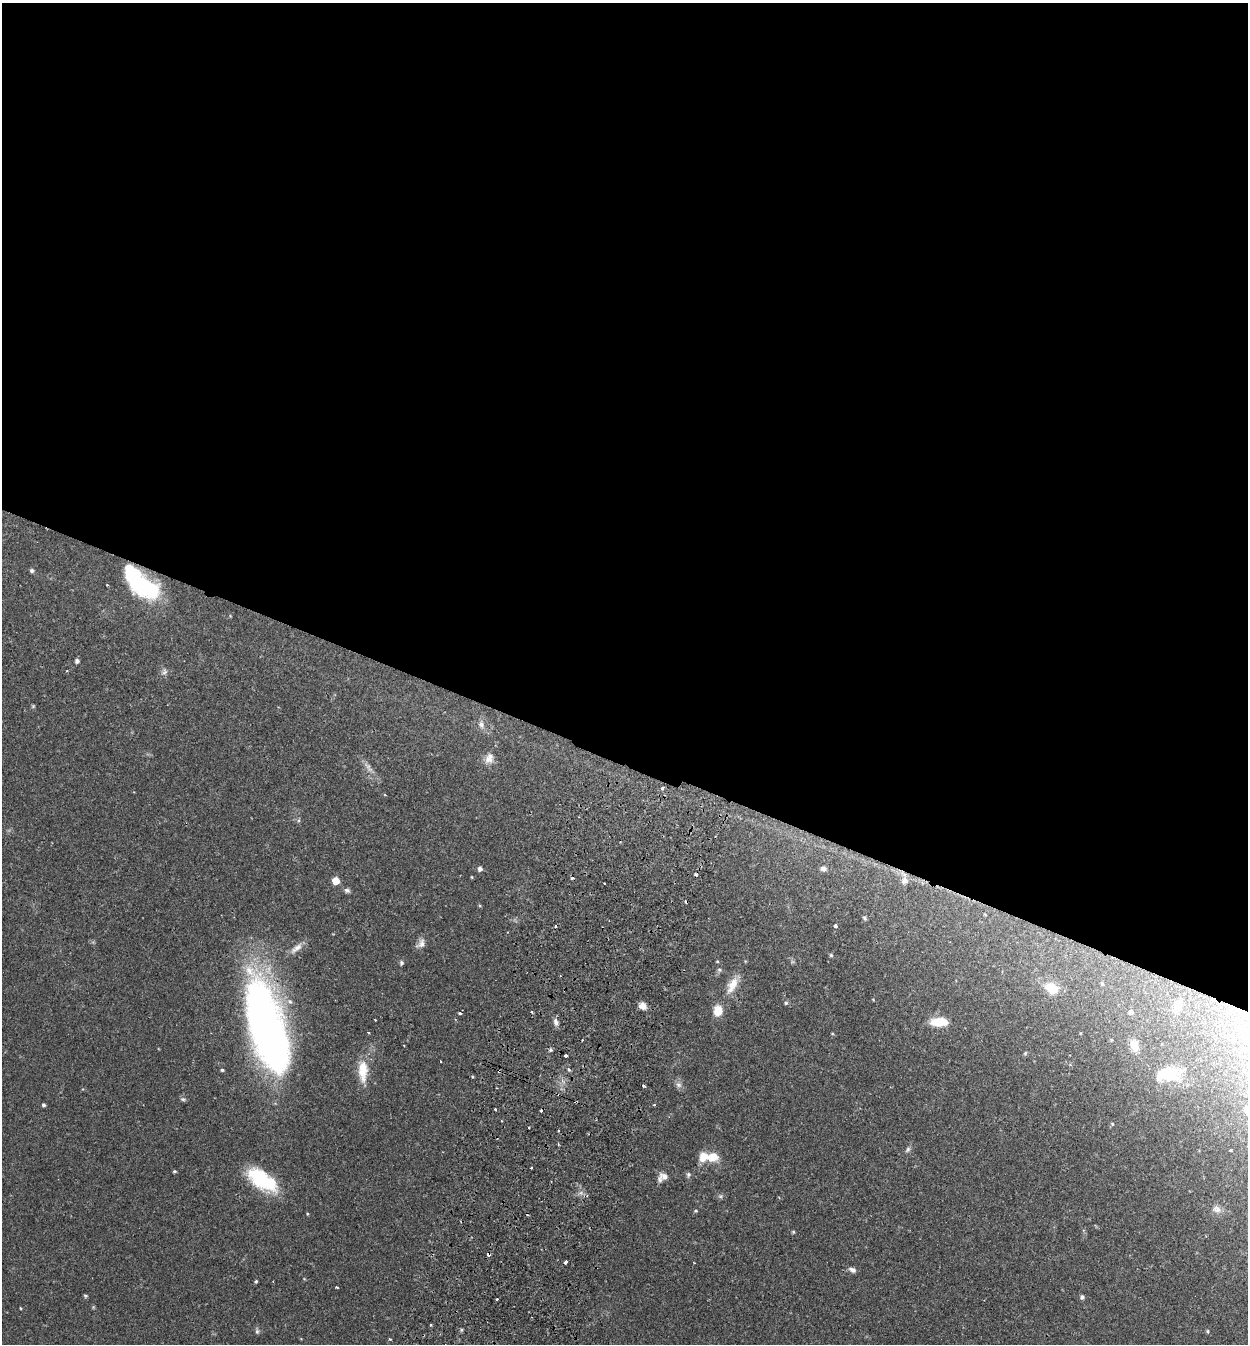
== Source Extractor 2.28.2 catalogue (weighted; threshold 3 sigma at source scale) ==
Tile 3 of 4 x 4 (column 3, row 1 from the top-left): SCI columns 2685-3930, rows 4053-5394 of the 5497 x 5417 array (HDU 1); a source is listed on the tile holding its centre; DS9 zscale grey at full resolution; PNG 1250 x 1346 px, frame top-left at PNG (2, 3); no overlay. Shown black and unused: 57% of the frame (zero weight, under 2 of 3 exposures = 3% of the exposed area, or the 3 px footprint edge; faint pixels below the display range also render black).
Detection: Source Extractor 2.28.2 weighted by HDU 2 'WHT'; one run over the whole footprint, this tile lists its part. Background 0.0653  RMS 0.0051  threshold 0.023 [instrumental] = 3 sigma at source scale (4.5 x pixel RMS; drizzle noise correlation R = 1.50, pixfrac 1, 0.05/0.05 arcsec/px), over >= 5 px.
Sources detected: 95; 1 too faint to see at this stretch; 2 inside a brighter object's white glare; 11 cosmic-ray / hot-pixel residue — not listed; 1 inside a brighter listed object's ellipse — not listed separately; the other 80 listed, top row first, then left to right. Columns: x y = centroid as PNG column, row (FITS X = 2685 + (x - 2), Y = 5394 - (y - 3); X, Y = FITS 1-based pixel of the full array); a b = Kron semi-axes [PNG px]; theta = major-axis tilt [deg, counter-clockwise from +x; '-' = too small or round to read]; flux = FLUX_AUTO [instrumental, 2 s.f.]
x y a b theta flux
32 571 6 5 - 0.95
144 586 32 18 -33 53
230 616 4 4 - 0.39
77 661 5 4 - 1.5
164 672 10 7 57 1.8
33 706 6 4 46 0.61
481 724 11 8 -73 2.8
489 758 15 11 69 4.4
662 788 4 3 - 1.4
299 820 6 4 71 0.63
480 869 5 5 - 2.1
823 869 8 7 - 1.8
472 877 5 3 - 0.42
904 880 12 10 -90 3.2
336 881 5 5 - 9.1
347 890 8 6 -23 1.3
985 915 5 3 - 0.39
865 918 6 4 -43 0.83
835 926 4 3 - 2
421 943 14 9 55 3
296 948 21 7 39 3.7
831 955 5 5 - 0.72
401 963 6 5 - 0.96
719 970 7 6 - 0.99
1102 983 5 3 - 0.65
732 985 28 11 60 8.2
1052 988 13 10 -36 13
786 1003 6 5 - 0.95
643 1006 8 7 - 3.8
1177 1006 22 14 69 11
718 1011 10 8 82 8.9
1131 1012 6 5 - 1.6
460 1013 3 3 - 2.5
375 1020 3 2 - 0.37
556 1022 10 6 -67 2.2
939 1022 20 9 -1 11
368 1033 3 2 - 0.83
267 1034 80 31 -71 260
1135 1046 13 9 -73 6.3
1025 1053 6 5 - 0.7
566 1056 3 3 - 2.5
441 1061 3 3 - 0.69
569 1069 5 5 - 0.98
222 1070 4 3 - 0.68
363 1071 30 12 -89 11
499 1071 4 3 - 1
1168 1074 34 19 5 20
678 1085 10 7 -44 2.1
644 1086 4 3 - 0.59
183 1099 7 5 -21 0.97
44 1105 4 3 - 1.1
654 1105 4 3 - 0.46
495 1110 3 3 - 1.8
1112 1124 5 4 - 0.61
908 1150 8 6 52 1.2
1231 1150 3 3 - 0.52
712 1157 14 11 -5 8.3
531 1168 3 2 - 0.45
174 1171 4 3 - 0.67
688 1175 8 6 84 1.1
662 1177 15 10 34 3.5
262 1180 38 18 -34 30
720 1196 7 6 - 1.1
1217 1209 13 10 -22 3.1
696 1211 6 3 7 0.52
793 1232 5 4 - 0.54
488 1254 3 3 - 1.6
694 1263 3 2 - 0.32
852 1270 10 6 -23 1.9
256 1281 4 3 - 0.65
337 1287 3 2 - 0.6
85 1296 5 4 - 0.73
1082 1297 5 5 - 1.3
497 1299 3 3 - 0.95
20 1308 4 2 - 0.4
430 1324 3 2 - 0.71
461 1330 5 5 - 0.64
257 1331 8 5 90 1.1
1208 1331 5 4 - 0.68
390 1339 3 3 - 0.73
Overlapping masked pixels (flux is a lower limit): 4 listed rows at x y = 144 586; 267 1034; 499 1071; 488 1254